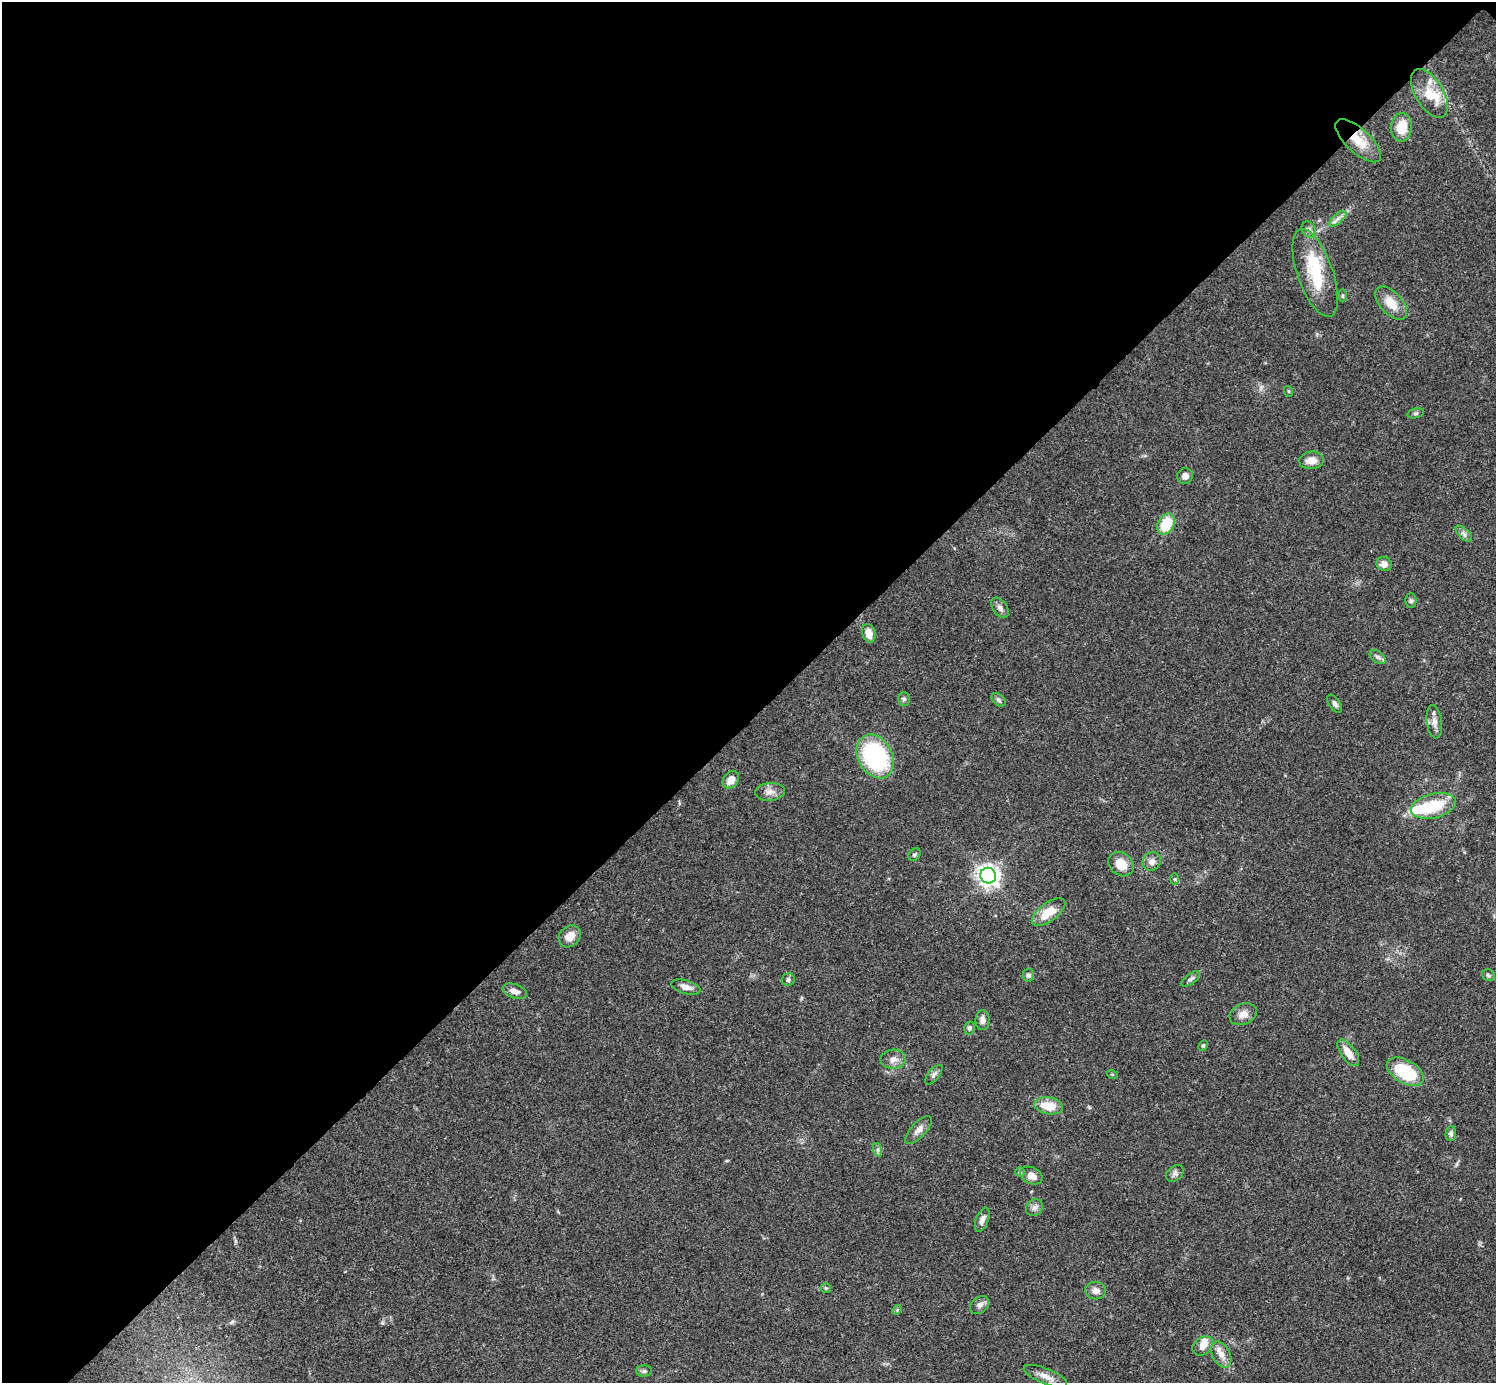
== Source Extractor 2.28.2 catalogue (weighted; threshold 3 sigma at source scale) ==
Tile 2 of 4 x 4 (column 2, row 1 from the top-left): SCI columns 1500-2993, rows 4444-5824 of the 5983 x 5983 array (HDU 1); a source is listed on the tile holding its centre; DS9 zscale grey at full resolution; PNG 1498 x 1385 px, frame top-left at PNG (2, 2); each listed source drawn as its Kron ellipse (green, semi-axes under 4 px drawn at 4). Shown black and unused: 52% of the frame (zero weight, under 3 of 4 exposures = <1% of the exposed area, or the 3 px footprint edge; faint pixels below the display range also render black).
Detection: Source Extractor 2.28.2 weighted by HDU 2 'WHT'; one run over the whole footprint, this tile lists its part. Background 0.0564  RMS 0.0048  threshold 0.0218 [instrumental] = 3 sigma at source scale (4.5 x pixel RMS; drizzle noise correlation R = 1.50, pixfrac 1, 0.05/0.05 arcsec/px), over >= 5 px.
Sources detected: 70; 2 inside a brighter object's white glare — neither listed nor drawn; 2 inside a brighter listed object's ellipse — not listed separately; the other 66 listed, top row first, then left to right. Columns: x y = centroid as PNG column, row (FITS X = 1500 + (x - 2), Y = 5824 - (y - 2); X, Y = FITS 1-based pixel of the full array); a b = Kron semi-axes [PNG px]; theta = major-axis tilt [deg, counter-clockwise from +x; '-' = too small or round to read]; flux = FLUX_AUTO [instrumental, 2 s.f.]
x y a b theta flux
1429 93 27 14 -59 11
1402 127 14 10 83 10
1358 141 29 12 -43 11
1338 219 11 4 41 1.9
1309 230 8 6 -60 1.4
1315 273 46 17 -71 23
1343 295 6 4 85 0.63
1391 303 20 11 -47 8.2
1288 391 5 3 - 0.5
1416 413 8 4 13 0.88
1311 460 12 8 6 4.5
1185 476 8 8 - 2.4
1166 524 11 8 62 15
1464 534 10 5 -45 1.6
1384 564 8 7 - 3
1411 601 7 5 90 0.95
1000 608 11 7 -54 2
869 633 9 6 -75 4.6
1378 657 9 5 -35 1.4
904 699 7 6 - 1
998 700 8 5 -42 1.1
1335 704 10 5 -55 1.5
1434 722 17 7 -82 3.1
875 756 23 17 -61 57
731 780 9 7 52 4.9
770 792 15 9 5 3.3
1433 806 23 12 13 20
915 855 7 5 44 1
1152 861 9 8 - 2.6
1121 864 14 11 -39 7.5
988 876 8 7 - 310
1174 879 5 4 - 0.52
1048 912 20 9 36 9.7
570 936 12 10 43 4.9
1028 975 6 6 - 1.2
1488 975 6 5 - 0.96
1191 979 11 5 37 1.5
788 980 6 6 - 1.3
686 987 15 6 -15 3.2
515 991 12 7 -19 3.1
1243 1014 14 10 22 3.9
982 1020 10 7 88 2.5
969 1028 6 5 - 1.5
1203 1045 6 4 62 0.65
1348 1053 15 7 -54 5.7
893 1059 12 9 4 3.2
1405 1072 20 11 -30 26
1112 1074 5 3 - 0.48
934 1075 12 5 50 1.5
1049 1106 14 8 -9 9.4
918 1130 18 7 47 3.1
1451 1134 7 5 86 1.2
878 1150 7 4 -72 0.93
1020 1172 5 5 - 0.69
1175 1173 10 7 40 1.6
1031 1176 12 8 -27 3.8
1034 1208 9 8 - 2
982 1220 13 6 69 2.5
826 1288 5 5 - 0.62
1096 1290 10 9 - 3
980 1305 11 8 40 2.2
897 1310 5 4 - 0.59
1203 1346 11 8 39 3.5
1221 1354 14 9 -63 3.9
644 1371 8 5 1 1.1
1045 1376 23 7 -22 4.3
Overlapping masked pixels (flux is a lower limit): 1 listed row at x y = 1358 141